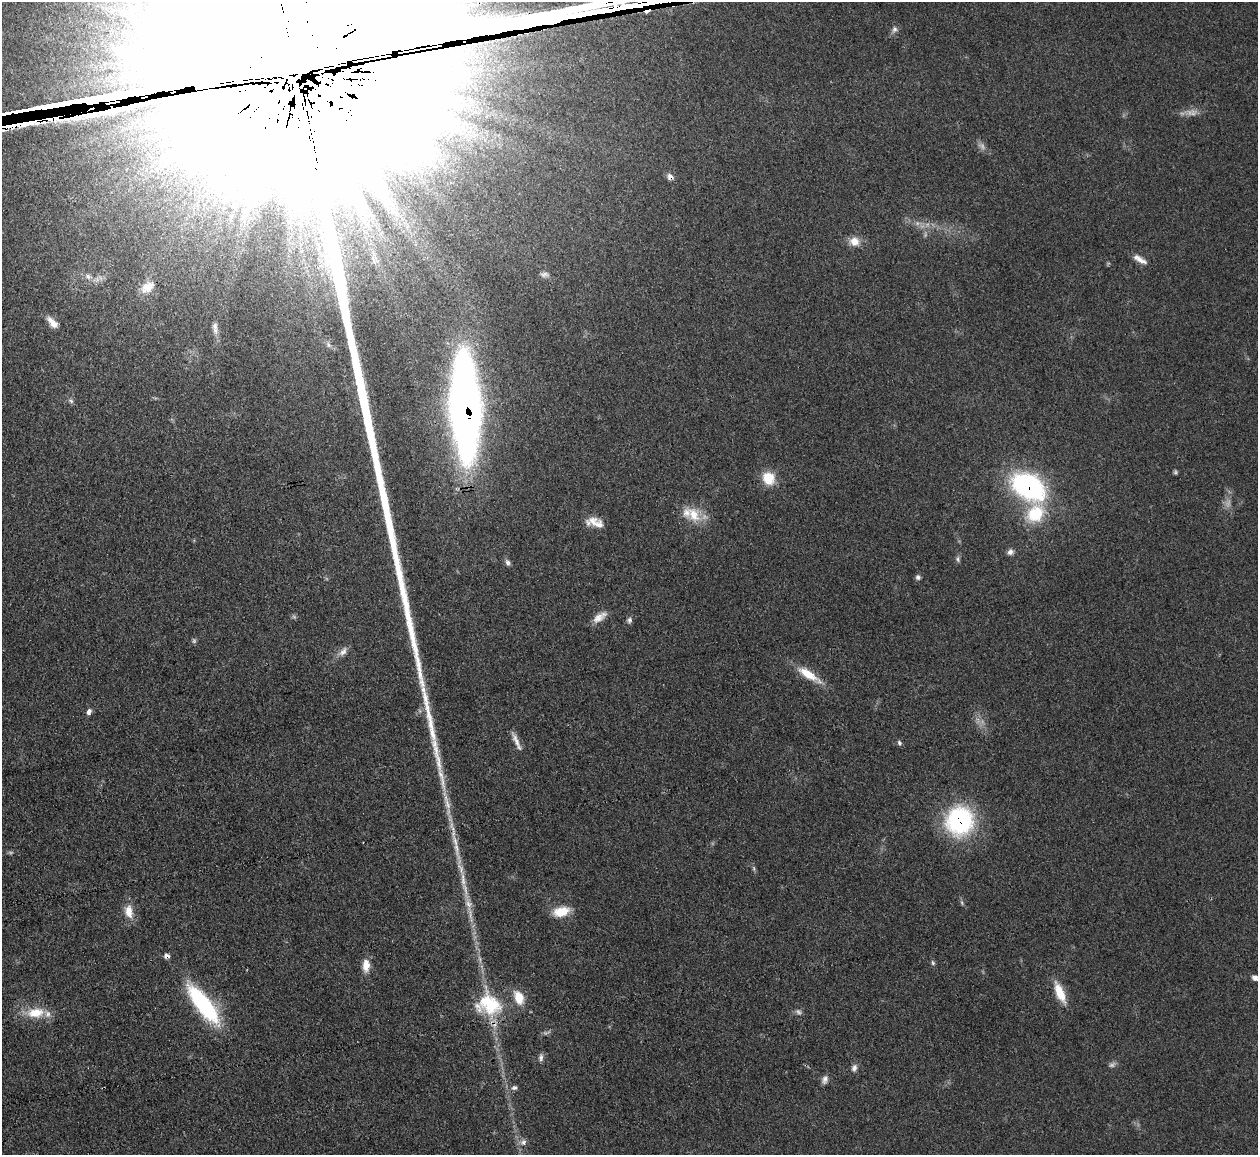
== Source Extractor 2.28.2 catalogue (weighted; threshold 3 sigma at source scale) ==
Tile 7 of 4 x 4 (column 3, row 2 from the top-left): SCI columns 2513-3768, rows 2557-3709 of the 5025 x 4997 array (HDU 1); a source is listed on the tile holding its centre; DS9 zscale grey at full resolution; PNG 1260 x 1157 px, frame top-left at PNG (2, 2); no overlay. Shown black and unused: <1% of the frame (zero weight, under 3 of 4 exposures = <1% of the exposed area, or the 3 px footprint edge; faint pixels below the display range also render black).
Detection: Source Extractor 2.28.2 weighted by HDU 2 'WHT'; one run over the whole footprint, this tile lists its part. Background 0.0431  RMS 0.0056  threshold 0.0251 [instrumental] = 3 sigma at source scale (4.5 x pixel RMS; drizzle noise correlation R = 1.50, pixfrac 1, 0.05/0.05 arcsec/px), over >= 5 px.
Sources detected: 67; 7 too faint to see at this stretch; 2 cosmic-ray / hot-pixel residue — not listed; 6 inside a brighter listed object's ellipse — not listed separately; the other 52 listed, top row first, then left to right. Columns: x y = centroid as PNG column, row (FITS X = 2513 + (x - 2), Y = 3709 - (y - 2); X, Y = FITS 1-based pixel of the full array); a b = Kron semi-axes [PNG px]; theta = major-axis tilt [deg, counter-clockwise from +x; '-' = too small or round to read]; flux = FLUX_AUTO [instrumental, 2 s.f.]
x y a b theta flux
894 29 9 7 66 2.1
311 63 410 66 10 810000
670 177 9 8 - 2.5
854 241 13 12 - 5.9
1140 259 19 6 -30 4.5
320 260 12 6 -29 4
544 274 11 7 -1 2.1
88 276 11 7 -26 3.3
147 287 19 12 33 7
52 323 16 7 -47 5.7
215 328 19 6 -84 3.4
329 345 9 5 -51 1.8
71 401 8 5 -31 1.3
465 407 66 18 -88 720
768 478 17 15 -57 12
1028 486 35 23 -32 100
1035 514 26 21 50 25
694 515 24 16 -63 13
599 525 26 12 -15 7.3
1010 552 8 7 - 2.3
958 559 8 5 -80 1.4
508 562 9 6 -64 1.9
918 577 6 5 - 1.5
600 617 20 9 36 5.7
629 620 9 6 79 1.7
194 641 8 5 -76 1.1
343 652 15 8 52 3.7
808 674 31 10 -33 13
89 711 7 5 68 2.4
517 742 26 6 -66 4.5
899 743 7 5 -63 1.2
447 804 17 7 -75 5.4
960 821 25 24 - 84
456 848 43 7 -78 13
754 868 7 4 -90 0.93
962 903 6 4 -72 0.87
468 904 20 10 -77 6.7
129 911 19 11 -81 7.5
561 911 18 10 14 13
933 963 7 5 -74 1.1
366 965 14 8 89 7.5
1255 978 7 6 - 2.5
1060 993 25 9 -66 13
203 1004 45 14 -52 68
489 1004 36 31 -30 34
36 1013 25 14 7 14
541 1057 10 6 84 1.9
854 1068 10 7 67 2.3
825 1080 11 7 70 2.6
103 1088 3 2 - 0.56
514 1088 9 7 11 1.7
523 1142 8 7 - 2.3
Overlapping masked pixels (flux is a lower limit): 8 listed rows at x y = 311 63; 670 177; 465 407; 1028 486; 960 821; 456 848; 489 1004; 103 1088
Isophote crosses this tile's border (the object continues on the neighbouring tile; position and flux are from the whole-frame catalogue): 2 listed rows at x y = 311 63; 1255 978